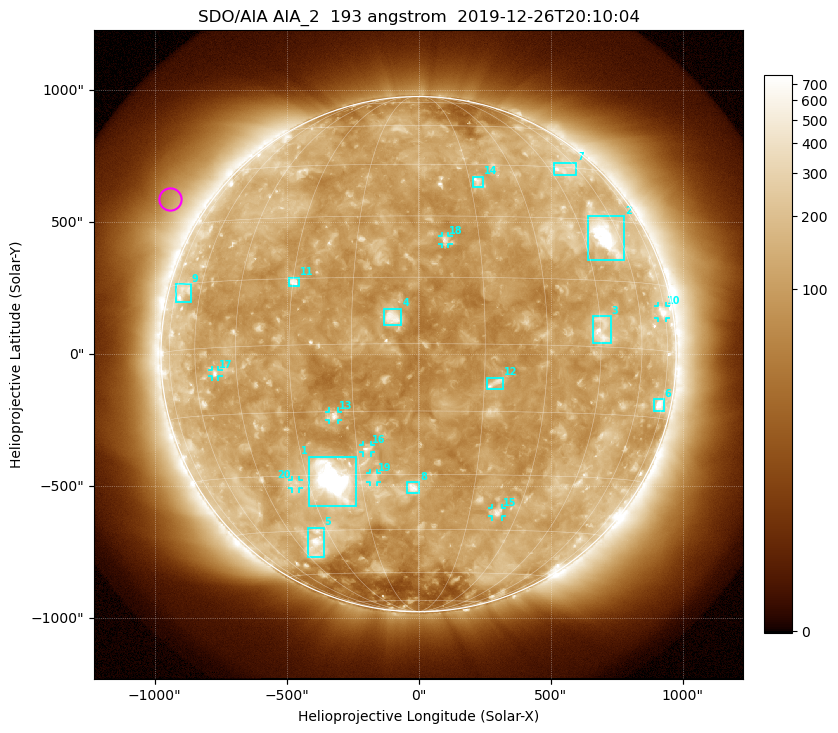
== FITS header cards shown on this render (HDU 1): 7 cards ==
TELESCOP= 'SDO/AIA'
INSTRUME= 'AIA_2'
WAVELNTH=                  193
WAVEUNIT= 'angstrom'
DATE-OBS= '2019-12-26T20:10:04.84'
CTYPE1  = 'HPLN-TAN'
CTYPE2  = 'HPLT-TAN'

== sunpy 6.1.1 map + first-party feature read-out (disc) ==
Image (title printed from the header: SDO/AIA AIA_2  193 angstrom  2019-12-26T20:10:04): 1024 x 1024 px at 2.4 arcsec/px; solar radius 976 arcsec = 407 px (full disc in frame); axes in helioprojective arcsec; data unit not stated in the header (colour bar unlabelled)
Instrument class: DISC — disc imager (sunpy class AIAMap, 193 A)
Bright regions (active regions / flare kernels): reference = the median radial profile (limb darkening/brightening removed); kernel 9 px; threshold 5 sigma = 170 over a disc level ~118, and >= 1.15x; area >= 12 px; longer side >= 10 px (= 24 arcsec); searched inside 0.97 R_sun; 26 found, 20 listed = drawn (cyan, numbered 1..; 8 of them under ~33 arcsec drawn as corner ticks so the feature stays visible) (cap 20 boxes per figure: the strongest are kept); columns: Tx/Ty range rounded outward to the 5 arcsec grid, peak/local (2 s.f.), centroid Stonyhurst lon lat
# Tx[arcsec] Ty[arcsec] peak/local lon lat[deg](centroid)
1 -415..-235 -575..-385 19 -23 -31
2 640..780 355..525 10 +54 +26
3 660..730 40..145 5.3 +45 +4
4 -130..-65 110..175 6.9 -6 +6
5 -420..-360 -770..-655 5.6 -37 -49
6 890..930 -215..-170 6.6 +72 -12
7 510..600 680..725 3.5 +52 +45
8 -45..5 -525..-485 6.4 -1 -33
9 -920..-865 200..265 3 -70 +13
10 905..935 135..185 3.9 +73 +9
11 -490..-450 255..290 6.2 -30 +14
12 260..320 -135..-85 4.7 +17 -9
13 -340..-305 -250..-215 5.8 -20 -16
14 205..245 630..675 3.8 +17 +40
15 275..315 -615..-580 4.3 +23 -40
16 -210..-180 -375..-345 4.4 -13 -24
17 -785..-755 -85..-60 3.6 -52 -6
18 85..115 415..450 4.1 +7 +24
19 -185..-155 -485..-450 3.2 -12 -31
20 -480..-450 -510..-475 2.8 -34 -32
Off-limb structures (1.02-1.3 R_sun): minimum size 162 px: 7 found; the strongest spans PA ~35..80 deg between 1.05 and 1.3 R_sun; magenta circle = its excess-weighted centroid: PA ~60 deg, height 1.14 R_sun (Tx ~-940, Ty ~590 arcsec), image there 2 x the reference